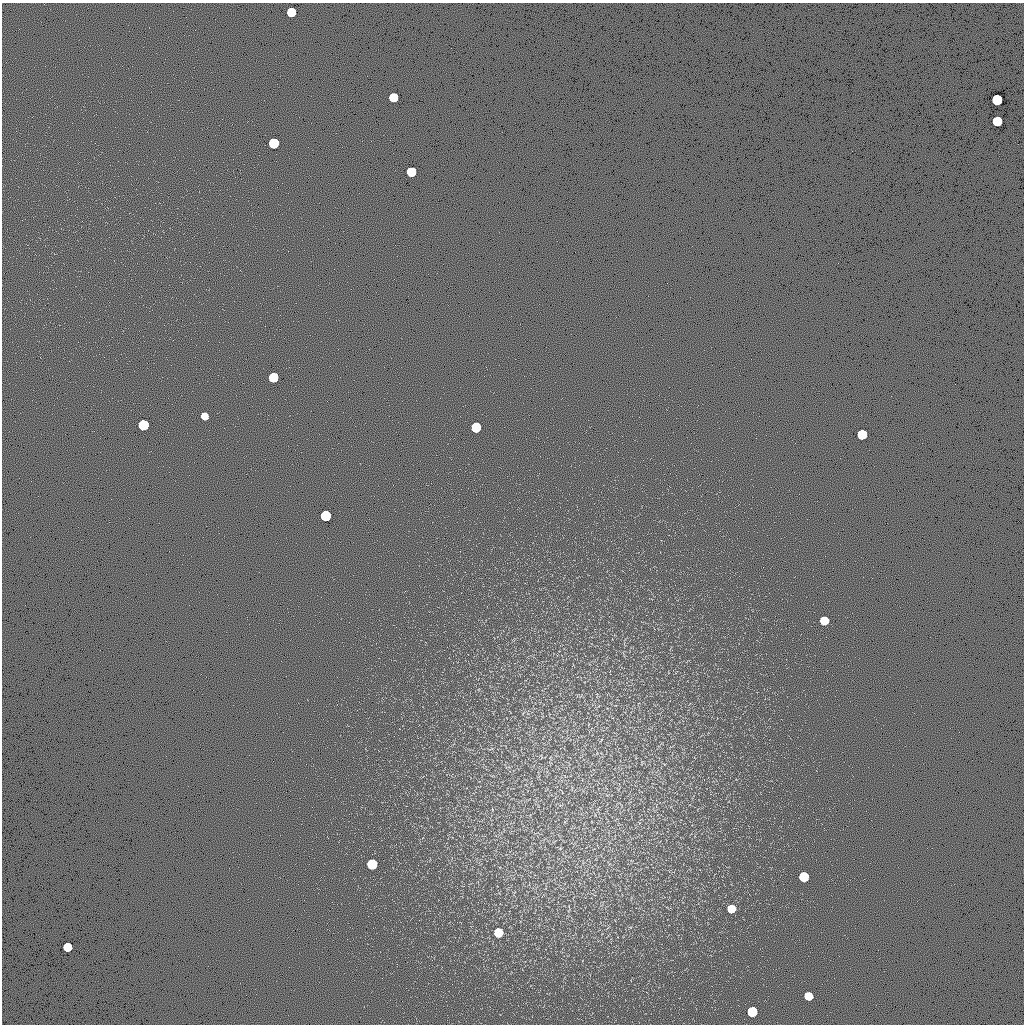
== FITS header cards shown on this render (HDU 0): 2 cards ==
NAXIS1  =                 1022 / length of data axis 1
NAXIS2  =                 1022 / length of data axis 2

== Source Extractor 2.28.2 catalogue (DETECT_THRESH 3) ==
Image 1022 x 1022 px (HDU 0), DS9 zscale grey, 1 PNG px = 1 image px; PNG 1026 x 1026 px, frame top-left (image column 1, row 1022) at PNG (2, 3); no overlay
Background 0.397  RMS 8.2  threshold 24.6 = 3 sigma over >= 5 px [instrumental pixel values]
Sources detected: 23; all 23 listed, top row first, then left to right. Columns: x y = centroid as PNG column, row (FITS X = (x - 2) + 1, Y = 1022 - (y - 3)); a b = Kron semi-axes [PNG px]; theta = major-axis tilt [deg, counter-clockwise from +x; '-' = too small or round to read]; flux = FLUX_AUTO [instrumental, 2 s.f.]
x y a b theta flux
291 12 6 6 - 57000
393 97 6 6 - 57000
997 100 6 6 - 170000
997 121 6 6 - 85000
274 143 6 6 - 150000
411 172 6 6 - 80000
273 377 6 6 - 71000
204 416 5 5 - 13000
143 425 6 6 - 150000
476 427 6 6 - 95000
862 434 6 6 - 97000
326 516 6 6 - 180000
824 621 6 6 - 27000
601 740 7 3 53 760
491 749 6 4 18 830
560 848 6 3 19 730
372 864 6 6 - 120000
804 877 6 6 - 95000
731 909 6 6 - 26000
498 932 6 6 - 36000
67 947 6 6 - 48000
808 996 6 6 - 28000
752 1012 6 6 - 98000